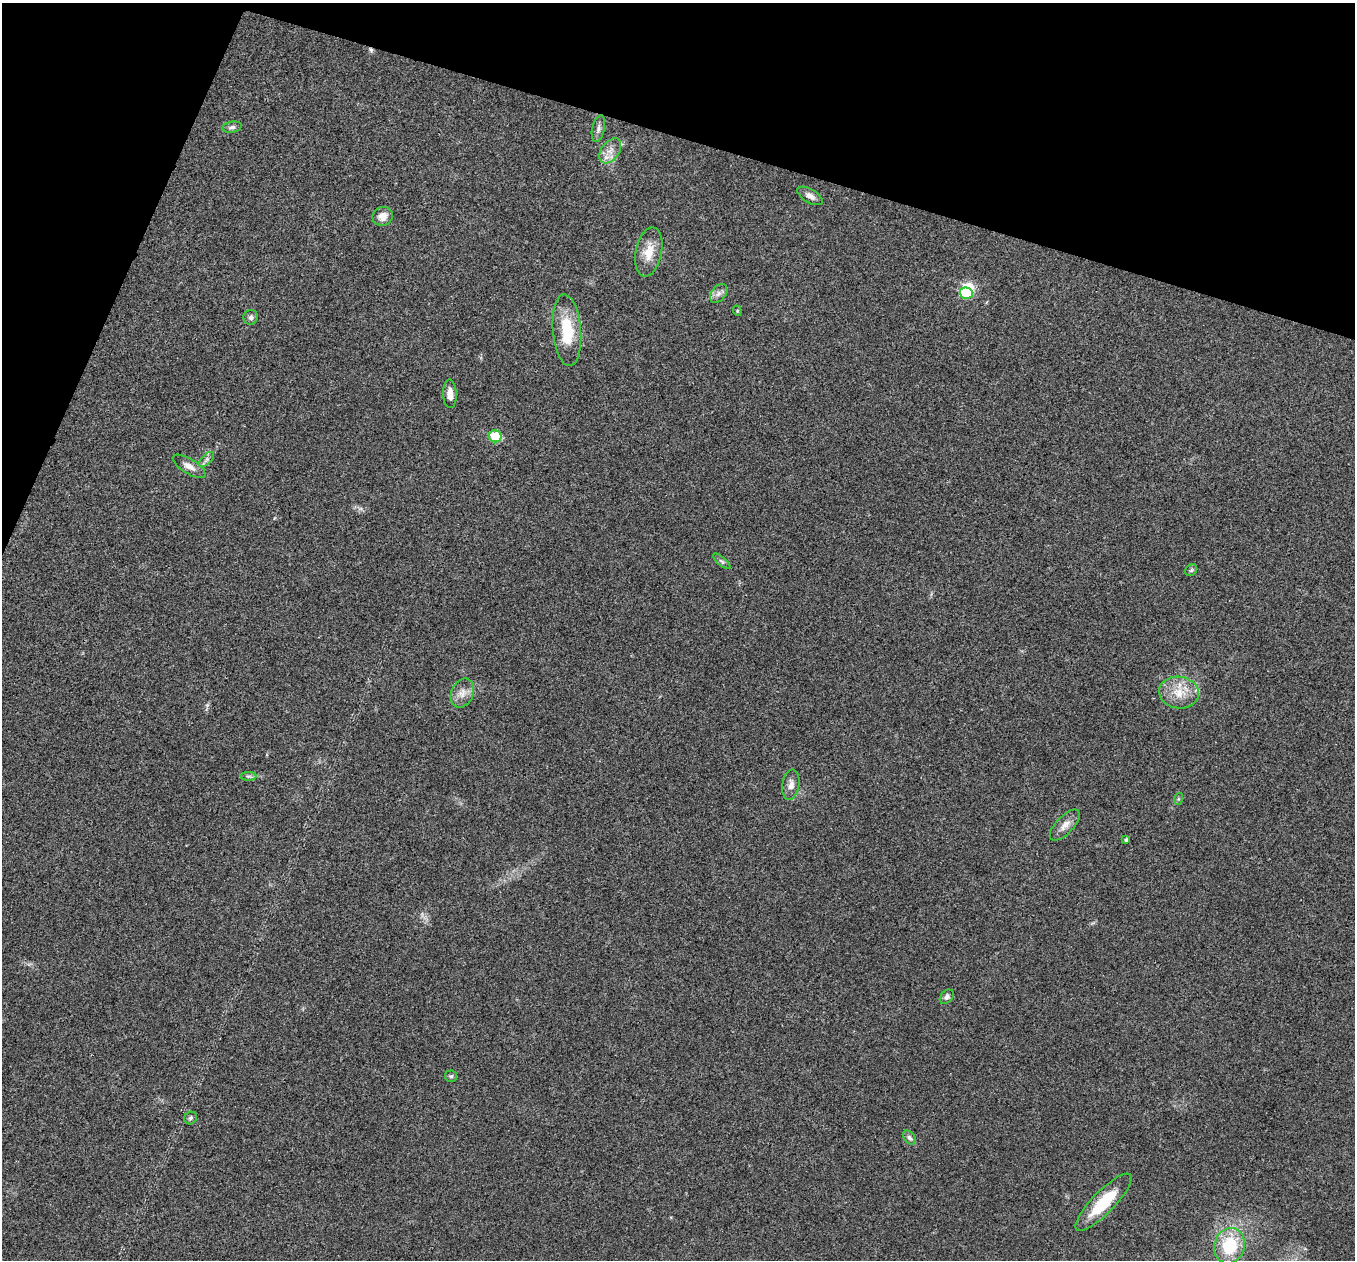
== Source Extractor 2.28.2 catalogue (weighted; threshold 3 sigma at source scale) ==
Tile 2 of 4 x 4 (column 2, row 1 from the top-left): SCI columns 1355-2707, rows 3908-5165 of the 5419 x 5431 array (HDU 1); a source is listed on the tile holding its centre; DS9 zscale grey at full resolution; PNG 1357 x 1262 px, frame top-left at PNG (2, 3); each listed source drawn as its Kron ellipse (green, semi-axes under 4 px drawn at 4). Shown black and unused: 15% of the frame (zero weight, under 3 of 4 exposures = <1% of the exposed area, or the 3 px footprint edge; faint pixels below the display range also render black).
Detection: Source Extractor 2.28.2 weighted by HDU 2 'WHT'; one run over the whole footprint, this tile lists its part. Background 0.021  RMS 0.004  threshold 0.0182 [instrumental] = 3 sigma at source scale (4.5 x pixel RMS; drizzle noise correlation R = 1.50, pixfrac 1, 0.05/0.05 arcsec/px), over >= 5 px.
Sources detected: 34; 1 inside a brighter object's white glare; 1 cosmic-ray / hot-pixel residue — neither listed nor drawn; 2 inside a brighter listed object's ellipse — not listed separately; the other 30 listed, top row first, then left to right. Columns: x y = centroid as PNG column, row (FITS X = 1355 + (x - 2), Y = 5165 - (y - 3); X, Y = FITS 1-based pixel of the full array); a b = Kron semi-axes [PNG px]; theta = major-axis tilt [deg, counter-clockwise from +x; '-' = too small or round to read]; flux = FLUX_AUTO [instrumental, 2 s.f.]
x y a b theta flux
232 127 10 5 11 1.2
598 129 14 6 78 1.7
610 151 14 9 54 3.5
810 196 14 6 -30 2.2
383 216 10 9 - 3.2
649 252 25 13 78 7
966 293 6 5 - 18
719 294 10 7 50 1.8
737 311 5 4 - 0.51
251 317 7 7 - 1.2
567 330 36 14 -85 16
450 394 14 7 -87 3
495 436 6 6 - 19
207 459 9 4 45 1.1
189 466 19 7 -32 3.1
722 561 11 4 -42 0.84
1191 570 6 5 - 0.63
462 693 15 11 66 3.7
1179 693 20 16 -8 7.9
248 776 8 4 0 0.83
791 785 15 8 81 2.9
1178 799 6 4 71 0.49
1065 825 19 8 47 3.3
1126 840 4 4 - 0.82
947 997 8 5 47 1.3
451 1076 6 6 - 0.75
191 1118 6 6 - 0.86
909 1138 8 5 -49 1
1103 1202 38 11 46 16
1230 1246 18 15 72 19